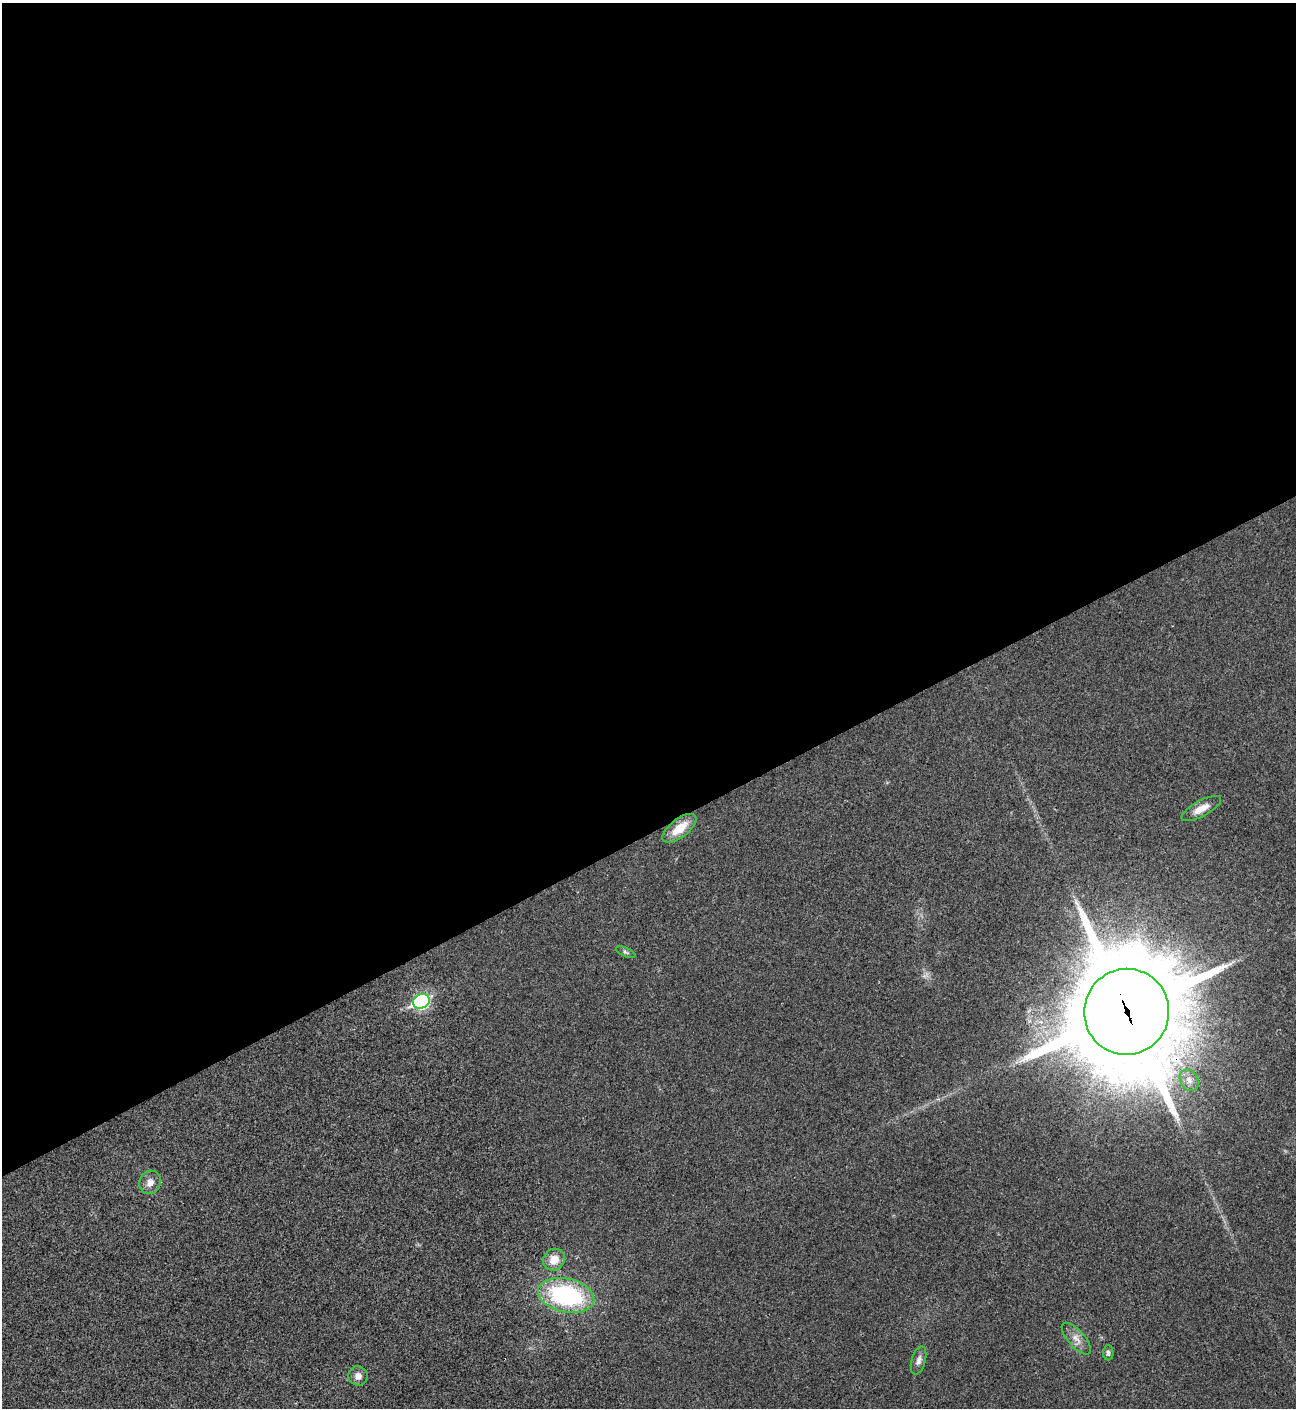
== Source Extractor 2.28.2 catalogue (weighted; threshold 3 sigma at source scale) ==
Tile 2 of 4 x 4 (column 2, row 1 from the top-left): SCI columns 1588-2881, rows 4221-5626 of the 5625 x 5635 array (HDU 1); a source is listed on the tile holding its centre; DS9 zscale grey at full resolution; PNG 1298 x 1410 px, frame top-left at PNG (2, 3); each listed source drawn as its Kron ellipse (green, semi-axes under 4 px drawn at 4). Shown black and unused: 59% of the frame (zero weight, under 3 of 4 exposures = <1% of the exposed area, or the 3 px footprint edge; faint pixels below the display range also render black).
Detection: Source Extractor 2.28.2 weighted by HDU 2 'WHT'; one run over the whole footprint, this tile lists its part. Background 0.0197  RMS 0.0056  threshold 0.025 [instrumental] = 3 sigma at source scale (4.5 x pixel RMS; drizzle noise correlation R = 1.50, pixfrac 1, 0.05/0.05 arcsec/px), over >= 5 px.
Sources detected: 15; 1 inside a brighter object's white glare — neither listed nor drawn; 1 inside a brighter listed object's ellipse — not listed separately; the other 13 listed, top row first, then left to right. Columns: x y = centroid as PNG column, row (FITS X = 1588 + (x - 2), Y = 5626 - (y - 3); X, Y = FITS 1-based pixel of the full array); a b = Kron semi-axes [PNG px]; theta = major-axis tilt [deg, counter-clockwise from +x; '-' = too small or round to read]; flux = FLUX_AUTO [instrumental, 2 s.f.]
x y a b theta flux
1201 809 22 8 28 6
679 828 20 9 38 11
626 952 10 4 -24 1.1
421 1001 8 7 - 99
1127 1012 43 42 - 11000
1189 1080 11 8 -57 3.8
150 1182 12 10 64 4.5
554 1260 11 10 - 7.8
566 1295 28 17 -12 71
1076 1339 20 8 -48 4.7
1108 1353 7 5 89 1.4
919 1360 14 7 73 2.8
358 1376 10 9 - 3.6
Overlapping masked pixels (flux is a lower limit): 1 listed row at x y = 1127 1012